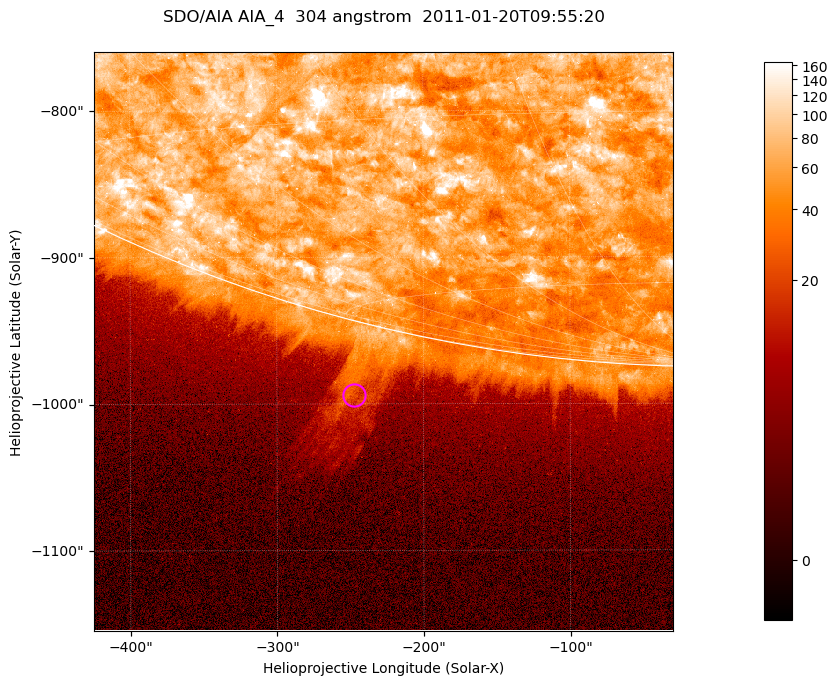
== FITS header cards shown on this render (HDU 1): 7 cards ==
TELESCOP= 'SDO/AIA '           / For AIA: SDO/AIA
INSTRUME= 'AIA_4   '           / For AIA: AIA_ATA1, AIA_ATA2, AIA_ATA3 or AIA_AT
WAVELNTH=                  304 / [angstrom] Wavelength
WAVEUNIT= 'angstrom'           / Wavelength unit: angstrom
DATE-OBS= '2011-01-20T09:55:20.140' / [ISO] Date when observation started; ISO 8
CTYPE1  = 'HPLN-TAN'           / CTYPE1; Typically HPLN
CTYPE2  = 'HPLT-TAN'           / CTYPE2; Typically HPLT

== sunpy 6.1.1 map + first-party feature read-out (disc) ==
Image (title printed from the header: SDO/AIA AIA_4  304 angstrom  2011-01-20T09:55:20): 658 x 658 px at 0.6 arcsec/px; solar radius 975 arcsec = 1625 px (partial field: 2.4% of the solar disc is inside the frame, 46% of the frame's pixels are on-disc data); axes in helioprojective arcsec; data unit not stated in the header (colour bar unlabelled)
Orientation: roll -0.132 deg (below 1 deg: not rotated)
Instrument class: DISC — disc imager (sunpy class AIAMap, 304 A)
Bright regions (active regions / flare kernels): reference = the on-disc median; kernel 5 px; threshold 5 sigma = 112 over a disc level ~61.3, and >= 1.15x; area >= 432 px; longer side >= 8 px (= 4.8 arcsec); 0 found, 0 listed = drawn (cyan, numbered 1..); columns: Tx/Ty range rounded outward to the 2 arcsec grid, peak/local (2 s.f.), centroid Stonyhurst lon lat
Off-limb structures (1.02-1.3 R_sun): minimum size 216 px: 2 found; the strongest spans PA ~165..170 deg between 1.02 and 1.11 R_sun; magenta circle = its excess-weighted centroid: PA ~165 deg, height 1.05 R_sun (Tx ~-248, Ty ~-994 arcsec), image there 4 x the reference